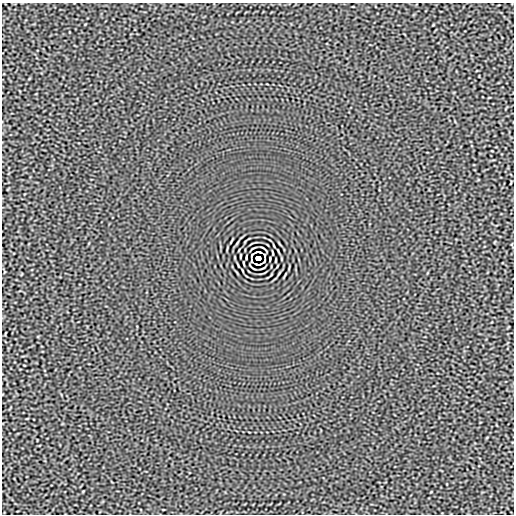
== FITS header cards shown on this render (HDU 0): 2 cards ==
NAXIS1  =                  512
NAXIS2  =                  512

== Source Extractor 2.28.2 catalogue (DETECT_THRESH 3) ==
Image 512 x 512 px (HDU 0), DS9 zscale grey, 1 PNG px = 1 image px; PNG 516 x 516 px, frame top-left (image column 1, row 512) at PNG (2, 3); no overlay
Background -3.00e-05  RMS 0.0015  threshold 0.00464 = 3 sigma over >= 5 px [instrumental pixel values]
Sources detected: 9; all 9 listed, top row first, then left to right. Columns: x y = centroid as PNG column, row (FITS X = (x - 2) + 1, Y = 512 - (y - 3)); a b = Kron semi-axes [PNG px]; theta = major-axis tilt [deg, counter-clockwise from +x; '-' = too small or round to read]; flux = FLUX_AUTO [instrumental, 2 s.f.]
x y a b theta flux
258 252 6 2 0 0.15
252 255 5 2 - 0.032
240 256 3 2 - 0.064
258 258 5 4 - 4
276 260 3 2 - 0.064
251 261 3 2 - 0.082
264 261 5 2 - 0.032
244 263 4 2 - 0.086
258 264 6 2 0 0.15